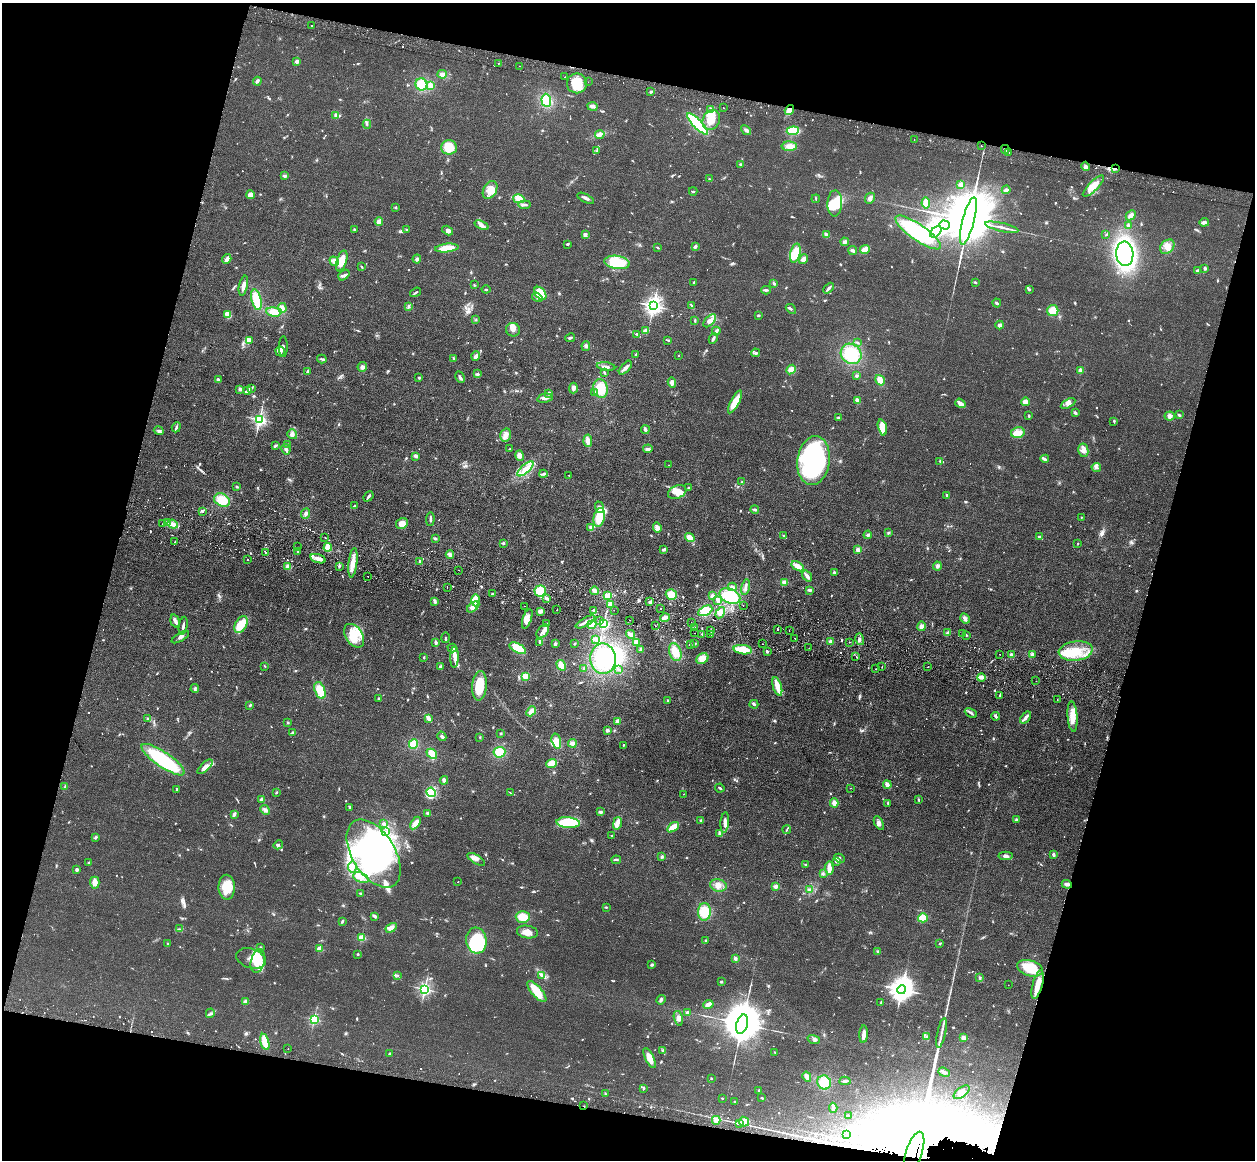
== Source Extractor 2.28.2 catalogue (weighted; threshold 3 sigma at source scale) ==
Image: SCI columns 16-5027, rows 336-4965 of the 5043 x 5143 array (HDU 1 of 3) = the unmasked area's bounding box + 8 px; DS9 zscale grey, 4 x 4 block average (1 PNG px = mean of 4 x 4 image px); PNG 1257 x 1162 px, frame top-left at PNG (2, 3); each listed source drawn as its Kron ellipse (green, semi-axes under 4 px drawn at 4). Shown black and unused: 29% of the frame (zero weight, under 2 of 3 exposures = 3% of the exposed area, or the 3 px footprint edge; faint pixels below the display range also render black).
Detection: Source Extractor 2.28.2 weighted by HDU 2 'WHT'. Background 0.0726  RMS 0.0098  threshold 0.044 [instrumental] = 3 sigma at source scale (4.5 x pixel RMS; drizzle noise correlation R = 1.50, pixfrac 1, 0.05/0.05 arcsec/px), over >= 5 px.
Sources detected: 1208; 6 too faint to see at this stretch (4 x 4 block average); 40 inside a brighter object's white glare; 41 cosmic-ray / hot-pixel residue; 5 long thin detections or spike segments (spike, bleed or trail) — neither listed nor drawn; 35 coinciding with a brighter row at this scale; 95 inside a brighter listed object's ellipse — not listed separately; of the other 986, all 500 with FLUX_AUTO >= 4.68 (the completeness limit of this list) listed and drawn (486 fainter detections not listed), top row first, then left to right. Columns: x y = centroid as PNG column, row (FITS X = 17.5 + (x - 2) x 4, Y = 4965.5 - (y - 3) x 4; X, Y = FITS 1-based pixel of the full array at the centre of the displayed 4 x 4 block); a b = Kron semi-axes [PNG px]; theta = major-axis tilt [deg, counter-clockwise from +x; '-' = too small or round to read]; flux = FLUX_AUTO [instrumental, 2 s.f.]
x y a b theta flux
311 26 2 2 - 47
297 62 2 2 - 100
498 63 2 2 - 11
519 66 2 2 - 12
442 74 5 3 - 26
565 77 2 2 - 12
257 81 4 2 - 18
588 82 2 2 - 5.5
577 83 10 10 - 140
421 84 6 6 - 100
430 85 4 3 - 15
651 92 3 2 - 6.5
546 100 6 5 - 140
592 106 5 2 - 13
723 108 2 2 - 11
711 109 4 2 - 11
789 110 5 3 - 49
336 115 4 3 - 11
711 120 10 8 63 140
367 124 4 2 - 11
697 124 14 4 -46 570
746 130 5 3 - 15
793 131 6 4 4 160
600 134 5 3 - 17
914 140 2 2 - 7
789 146 8 4 0 32
981 146 2 2 - 63
449 147 8 7 - 94
1005 149 4 2 - 9.9
597 150 3 2 - 7.7
1009 152 2 2 - 11
740 164 3 2 - 4.7
1085 166 5 4 - 18
1115 169 4 2 - 6.3
284 176 4 3 - 9.9
709 179 2 2 - 7.7
961 185 2 2 - 130
1093 186 14 4 45 69
490 190 9 6 60 78
1006 190 4 3 - 14
693 191 4 2 - 6.1
251 195 4 4 - 36
586 198 9 2 -27 16
870 198 6 4 64 19
519 199 6 4 -13 56
816 199 4 2 - 4.7
835 203 13 7 88 120
926 203 5 4 - 54
525 205 6 2 6 15
395 207 3 2 - 7
1131 215 5 4 - 24
968 221 24 6 75 110000
379 222 4 3 - 28
1204 222 5 3 - 19
481 225 7 3 -20 20
944 225 5 4 - 25
1128 225 3 2 - 5.1
1002 227 17 2 -13 32
354 229 2 2 - 6.7
406 230 3 2 - 4.8
448 230 6 4 -33 19
918 232 27 8 -35 640
936 232 7 4 45 35
585 234 3 3 - 17
826 234 3 3 - 21
1106 235 4 2 - 4.9
845 242 4 3 - 13
567 244 3 2 - 5.4
657 247 3 2 - 6.3
695 247 3 2 - 11
1167 247 8 6 47 44
447 248 12 3 6 140
865 250 5 4 - 39
853 251 4 3 - 17
795 253 10 5 75 95
1125 254 12 8 -85 1300
227 259 5 3 - 24
417 259 4 3 - 12
803 259 5 4 - 25
334 261 5 4 - 25
342 261 11 5 72 120
617 262 13 6 -7 140
361 267 3 2 - 7.3
1205 268 4 3 - 9.2
1197 270 3 2 - 7.5
344 275 6 3 39 14
694 282 3 2 - 4.9
976 282 3 2 - 7.7
774 283 3 3 - 8.7
474 285 2 2 - 5.6
243 286 10 3 78 29
829 288 6 2 45 18
486 289 4 2 - 5.4
766 290 5 2 - 8.4
1029 290 4 2 - 7
415 292 6 2 34 8.8
540 293 7 5 -52 43
537 297 5 3 - 14
256 300 10 5 -75 140
997 303 4 2 - 10
409 306 4 2 - 6.7
653 306 3 2 - 2800
692 306 3 2 - 4.8
282 308 5 3 - 23
791 309 6 2 -41 8.3
1053 311 5 5 - 87
274 312 8 4 -5 60
228 315 3 3 - 78
758 315 3 2 - 5.3
476 320 3 2 - 5.4
695 321 3 2 - 5.2
710 321 8 4 45 27
1000 325 4 3 - 20
513 330 7 6 - 29
646 331 4 3 - 31
716 331 4 2 - 19
636 334 3 2 - 5.5
570 338 5 2 - 12
713 339 5 2 - 16
249 340 4 3 - 15
668 340 3 2 - 5.1
857 343 3 2 - 7.4
283 346 10 2 90 11
586 346 5 3 - 13
280 351 5 4 - 22
755 353 4 3 - 11
636 354 3 2 - 5
851 354 11 9 -43 230
679 355 2 2 - 6.3
476 356 5 3 - 23
454 358 3 2 - 4.9
322 359 5 2 - 9.1
362 367 5 4 - 23
606 367 9 3 -9 30
625 368 8 3 48 24
791 369 5 4 - 40
1081 370 2 2 - 150
307 371 3 2 - 6.3
604 373 3 2 - 9.4
477 374 3 2 - 8.9
857 376 3 3 - 8
460 377 6 3 -63 14
419 378 2 2 - 9
218 380 3 2 - 7
880 380 5 3 - 56
672 383 5 4 - 24
251 388 3 2 - 5.7
573 388 5 3 - 21
240 389 4 3 - 12
601 389 9 7 -76 120
248 390 3 2 - 10
594 392 3 2 - 11
549 393 2 2 - 16
545 398 8 3 12 24
857 400 4 2 - 25
735 402 12 4 62 92
1025 402 4 3 - 31
960 403 5 2 - 53
1068 403 8 3 30 23
1075 413 4 2 - 11
1179 415 3 2 - 9.7
1029 416 3 2 - 8.9
1170 416 5 4 - 25
838 417 3 2 - 8.2
259 419 2 2 - 1600
1114 421 3 2 - 6.3
176 427 5 2 - 12
882 427 8 4 -75 75
645 430 4 3 - 16
159 431 5 2 - 10
1018 433 7 5 15 48
292 434 5 4 - 19
506 435 6 5 - 32
588 441 6 3 -86 41
287 444 2 2 - 19
275 446 3 2 - 6.6
286 449 5 2 - 23
510 449 3 2 - 8
648 449 4 2 - 16
1083 450 7 5 -80 30
416 456 4 2 - 19
519 456 5 3 - 25
1045 459 4 3 - 13
814 461 24 16 82 960
940 461 3 3 - 7.1
669 465 2 2 - 6
1096 468 4 2 - 5.6
525 469 10 4 41 60
543 474 4 2 - 10
569 475 2 2 - 5.6
742 482 3 2 - 5.5
237 486 3 2 - 5.7
689 488 2 2 - 33
677 492 10 6 23 59
947 495 2 2 - 11
369 496 6 2 50 15
222 500 8 6 -28 120
354 506 3 2 - 7.1
599 507 6 4 -70 21
755 509 4 3 - 10
203 511 2 2 - 5.2
306 514 5 4 - 17
599 517 10 5 77 110
1081 517 2 2 - 5.4
430 519 7 2 87 12
167 522 2 2 - 4.8
402 523 6 5 - 48
162 524 2 2 - 6.7
173 524 5 3 - 26
591 528 4 3 - 13
657 528 5 4 - 25
888 533 3 2 - 6.6
868 535 4 3 - 9.7
784 536 4 2 - 7.7
1039 537 4 2 - 8.8
325 538 2 2 - 6.1
690 538 5 4 - 43
435 539 3 2 - 8
175 542 2 2 - 10
503 543 3 2 - 4.9
1078 543 2 2 - 4.8
298 547 2 2 - 9
328 547 4 3 - 86
664 549 4 2 - 18
858 550 3 3 - 29
265 552 2 2 - 6.1
297 552 3 2 - 4.8
450 555 4 2 - 23
318 559 8 3 -17 42
248 560 2 2 - 4.8
420 562 3 2 - 12
353 563 15 4 83 58
339 566 3 2 - 8
798 566 7 3 -33 50
937 566 4 3 - 17
288 567 3 3 - 24
459 570 2 2 - 8.3
834 572 2 2 - 11
368 576 2 2 - 13
807 576 6 2 -55 25
785 582 4 3 - 23
447 587 2 2 - 16
732 587 4 3 - 15
745 587 8 2 76 16
809 590 3 2 - 14
540 591 6 5 - 100
595 591 4 2 - 38
493 594 3 2 - 12
671 594 6 5 - 76
608 596 4 3 - 65
712 596 4 3 - 15
730 596 11 7 -24 190
547 598 4 2 - 7.8
476 600 6 3 -89 79
718 600 4 2 - 25
435 601 4 2 - 15
650 602 3 3 - 12
610 604 3 3 - 26
525 606 2 2 - 6.2
743 606 2 2 - 6.2
473 607 7 3 39 57
661 608 2 2 - 60
557 610 2 2 - 12
594 610 2 2 - 14
614 610 2 2 - 22
540 611 3 3 - 33
705 611 8 4 28 120
720 613 6 4 60 31
665 618 5 3 - 33
965 618 5 3 - 20
527 619 10 4 71 39
629 620 2 2 - 6.1
175 621 7 3 -74 18
599 621 2 2 - 8.4
585 622 11 2 29 22
691 622 2 2 - 7.4
241 624 9 5 59 130
546 624 4 3 - 11
603 624 2 2 - 1000
592 625 5 3 - 37
183 626 9 2 80 19
655 626 2 2 - 4.9
922 626 5 4 - 23
695 628 2 2 - 25
778 629 2 2 - 28
789 630 2 2 - 16
711 631 3 2 - 6
543 632 8 5 51 31
695 633 2 2 - 8.6
947 633 3 2 - 5.6
630 634 5 3 - 27
702 634 2 2 - 7.2
963 634 2 2 - 7.4
711 635 2 2 - 5.7
966 635 2 2 - 6.3
354 636 13 8 -56 110
180 637 10 2 30 17
445 638 5 2 - 7.7
795 638 2 2 - 5.9
595 639 4 3 - 17
860 639 6 3 -75 16
831 641 4 3 - 19
540 642 2 2 - 4.8
636 642 4 4 - 31
849 642 2 2 - 22
436 643 3 2 - 23
555 644 3 2 - 22
575 644 2 2 - 7.4
690 644 2 2 - 7.3
695 644 2 2 - 6.5
762 644 2 2 - 6.9
452 648 5 3 - 11
518 648 9 4 -27 100
809 648 2 2 - 5.9
641 649 3 2 - 16
743 650 9 4 -8 130
1076 651 17 9 7 170
675 652 9 6 -71 79
767 652 3 2 - 9.3
1000 654 2 2 - 6.2
1032 654 4 3 - 18
1011 655 3 2 - 26
856 656 2 2 - 4.7
424 657 3 2 - 6.8
454 657 10 3 89 35
702 658 6 5 - 57
603 659 15 13 -86 300
561 665 5 3 - 63
265 666 3 2 - 4.8
440 666 3 2 - 8
882 666 2 2 - 23
928 667 2 2 - 28
584 668 3 2 - 8.6
876 669 2 2 - 6.9
618 670 4 2 - 7
525 676 3 3 - 42
981 678 4 4 - 16
1036 681 2 2 - 8.1
479 686 15 7 87 160
777 686 9 3 -73 99
195 688 4 2 - 10
320 690 9 5 -72 130
1000 695 3 2 - 5.5
378 698 3 2 - 5
1057 699 2 2 - 35
667 700 2 2 - 5.1
754 704 4 2 - 14
250 705 3 2 - 7.8
531 711 5 3 - 35
971 713 6 2 -26 12
996 716 4 2 - 14
1072 716 15 5 -86 70
148 718 3 2 - 7.5
428 718 4 2 - 47
1025 718 7 3 51 25
618 721 4 2 - 32
288 723 3 2 - 5.1
607 730 2 2 - 20
293 733 3 2 - 16
501 733 2 2 - 6.3
442 736 5 3 - 15
480 737 2 2 - 4.7
556 741 8 4 -75 74
572 743 4 3 - 21
413 744 4 4 - 76
623 745 2 2 - 13
499 752 6 5 - 98
432 754 6 4 -42 96
163 760 25 7 -34 460
552 764 5 4 - 70
205 767 9 3 43 35
444 780 4 3 - 18
887 785 4 3 - 24
65 787 4 2 - 8.6
720 788 5 2 - 7.7
851 788 2 2 - 7.4
176 789 3 2 - 5.6
276 792 3 2 - 6
431 792 5 4 - 280
510 793 4 2 - 5.1
683 794 2 2 - 6.8
262 799 2 2 - 120
919 800 3 2 - 5.5
834 803 4 3 - 29
888 803 3 2 - 5.5
350 807 3 2 - 6.9
265 810 5 3 - 16
601 812 4 3 - 12
428 813 3 2 - 19
234 814 3 2 - 20
1016 820 3 3 - 11
701 821 3 2 - 7.8
725 822 10 3 85 30
415 823 7 3 57 49
568 823 11 5 -5 260
617 823 6 3 76 46
879 823 7 4 -60 20
384 824 4 2 - 7.9
673 827 7 3 36 74
787 830 4 2 - 7.9
386 832 2 2 - 5.6
719 833 4 3 - 11
612 836 2 2 - 6.2
96 837 3 2 - 8.6
278 845 5 3 - 9
374 854 38 21 -58 990
1054 854 4 2 - 16
1006 856 7 3 4 18
662 857 3 3 - 8.4
840 858 5 2 - 5.6
476 859 10 3 -32 44
616 860 5 2 - 10
836 862 3 2 - 5.2
89 863 3 2 - 7.9
806 864 3 2 - 4.9
352 867 5 3 - 16
829 868 6 3 -87 56
77 870 2 2 - 44
823 874 3 2 - 4.9
361 878 8 5 -20 40
458 882 2 2 - 19
95 883 6 4 -89 44
1067 884 5 3 - 15
718 886 8 6 -15 38
227 887 12 8 -89 83
775 887 2 2 - 130
810 890 4 2 - 11
360 893 3 2 - 6.7
606 907 2 2 - 9.3
704 912 9 6 89 140
374 916 3 2 - 20
523 917 7 6 - 78
923 918 5 4 - 84
342 921 3 2 - 8.1
391 928 6 4 32 31
180 929 3 2 - 6.5
527 932 10 6 -9 45
361 938 2 2 - 280
476 941 13 10 -84 420
705 941 3 2 - 5
168 944 3 2 - 5.6
940 944 3 2 - 6.5
260 948 3 2 - 6.7
320 949 2 2 - 220
878 951 3 3 - 7.2
358 954 2 2 - 6.7
251 958 15 9 -18 89
735 959 3 2 - 17
258 961 12 7 76 110
652 965 3 3 - 9.4
1030 968 13 7 -17 180
397 975 4 2 - 5
541 975 3 2 - 9.6
980 977 3 3 - 8.6
721 982 3 2 - 6.1
1038 984 15 5 75 68
1008 985 2 2 - 5.1
425 989 2 2 - 1400
902 989 4 4 - 6800
537 992 13 5 -49 130
661 1000 5 3 - 10
246 1001 2 2 - 150
881 1003 4 2 - 8.3
708 1004 5 2 - 33
210 1013 5 2 - 7.5
688 1013 3 3 - 21
678 1018 8 3 -76 20
314 1019 2 2 - 750
742 1024 10 5 74 34000
941 1033 15 2 78 28
864 1034 9 3 87 35
926 1037 2 2 - 5.4
963 1038 4 4 - 18
814 1039 6 2 -15 13
265 1042 8 3 -75 110
288 1048 2 2 - 8.1
663 1050 3 2 - 4.7
775 1052 2 2 - 5.9
390 1054 2 2 - 13
649 1058 11 4 -64 62
944 1072 6 3 -22 14
807 1077 5 3 - 34
711 1079 2 2 - 5
845 1081 5 2 - 14
824 1082 7 6 - 110
643 1088 4 2 - 5.6
759 1090 3 2 - 5.4
962 1092 9 4 38 31
605 1093 3 2 - 4.8
722 1098 2 2 - 5.1
762 1098 3 2 - 6.2
735 1102 3 2 - 5
584 1106 2 2 - 5.8
833 1108 5 3 - 14
848 1116 2 2 - 6.2
716 1120 4 3 - 19
744 1122 5 5 - 35
739 1123 3 2 - 8.4
846 1135 2 2 - 34
914 1152 21 8 72 110000
Overlapping masked pixels (flux is a lower limit): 7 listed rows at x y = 789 110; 1005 149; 1115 169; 1067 884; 1038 984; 584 1106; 914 1152
Diffuse or blended objects may show on this block-average render without a row.